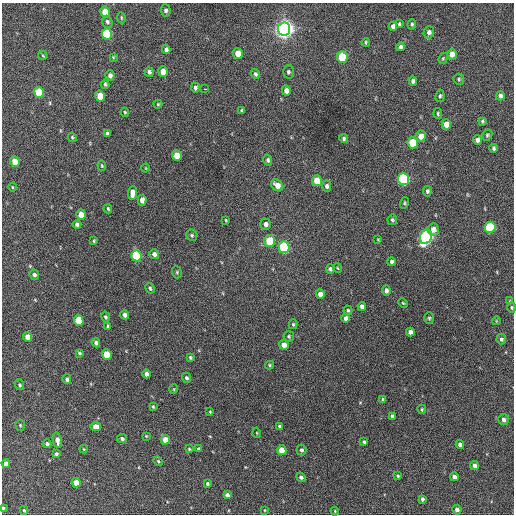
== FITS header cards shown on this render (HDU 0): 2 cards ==
NAXIS1  =                  512 / Axis length
NAXIS2  =                  512 / Axis length

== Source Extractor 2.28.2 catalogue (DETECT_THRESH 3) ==
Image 512 x 512 px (HDU 0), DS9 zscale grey, 1 PNG px = 1 image px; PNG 516 x 516 px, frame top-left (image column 1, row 512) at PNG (2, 3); each listed source drawn as its Kron ellipse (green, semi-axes under 4 px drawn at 4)
Background 585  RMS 17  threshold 49.6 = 3 sigma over >= 5 px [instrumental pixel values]
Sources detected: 152; all 152 listed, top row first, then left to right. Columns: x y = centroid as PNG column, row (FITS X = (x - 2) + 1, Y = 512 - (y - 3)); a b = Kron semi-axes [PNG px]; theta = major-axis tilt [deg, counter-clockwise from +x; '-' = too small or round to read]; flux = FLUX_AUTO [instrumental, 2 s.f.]
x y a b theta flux
166 10 6 5 - 2500
105 12 5 4 - 22000
121 18 5 3 - 1100
107 22 6 5 - 2400
399 24 4 3 - 1500
412 24 5 4 - 1700
393 26 4 4 - 3900
284 29 6 6 - 870000
429 32 6 5 - 4000
107 34 6 5 - 77000
366 42 4 3 - 1300
400 47 4 4 - 3600
166 49 4 4 - 3400
238 54 5 5 - 13000
452 54 5 5 - 11000
43 55 5 3 - 1100
113 57 3 3 - 970
342 57 6 5 - 73000
443 58 6 4 68 1300
149 72 5 4 - 2700
163 72 5 4 - 13000
288 72 6 5 - 2400
255 74 5 4 - 2300
110 75 5 4 - 3700
459 79 5 5 - 1800
413 81 4 4 - 3000
105 84 4 3 - 1800
195 88 5 4 - 2600
205 89 3 2 - 5600
286 91 5 4 - 6000
39 92 5 5 - 40000
100 96 5 4 - 24000
440 96 6 4 79 1900
500 96 4 4 - 3000
158 104 4 4 - 1100
242 110 4 3 - 1500
125 112 4 3 - 1100
438 114 5 4 - 1300
482 121 3 3 - 1400
446 125 5 4 - 14000
107 133 4 3 - 2100
487 135 6 4 60 1800
421 136 5 5 - 8700
72 137 5 3 - 1600
344 139 4 4 - 2000
477 140 5 4 - 4100
413 143 5 5 - 44000
494 148 4 3 - 2300
177 156 5 5 - 20000
268 160 5 4 - 2200
15 162 5 4 - 16000
102 166 5 4 - 1300
146 168 4 3 - 880
403 179 6 5 - 200000
317 181 5 5 - 25000
277 185 7 5 -44 9600
327 186 5 4 - 2700
12 187 4 3 - 900
427 191 5 4 - 2200
132 193 7 4 83 7500
142 200 5 4 - 6000
404 203 6 4 75 1400
108 209 4 3 - 1500
81 215 5 4 - 14000
226 220 3 2 - 1000
392 220 5 4 - 1900
77 224 4 3 - 2900
266 224 5 5 - 4600
490 227 5 5 - 100000
433 229 6 6 - 7600
192 235 6 5 - 1800
426 237 7 6 - 330000
378 239 3 2 - 880
94 241 4 3 - 1300
270 241 5 5 - 43000
284 247 6 5 - 130000
154 254 5 5 - 3600
136 256 6 5 - 99000
391 262 4 3 - 2600
338 268 5 3 - 930
330 269 5 4 - 2100
177 272 6 4 -71 1600
34 275 5 4 - 2800
150 288 6 4 -60 1900
386 291 5 4 - 2900
320 294 5 4 - 6700
510 301 4 3 - 1000
403 303 5 3 - 1000
362 306 4 4 - 3600
512 307 5 4 - 1300
348 310 5 3 - 1500
124 315 4 4 - 4000
106 317 5 4 - 2100
346 318 4 4 - 3800
429 318 6 5 - 1700
79 321 5 5 - 38000
496 321 4 3 - 830
293 324 5 4 - 1400
108 326 4 3 - 2000
410 332 4 4 - 4300
289 336 5 5 - 1700
28 337 5 4 - 11000
501 339 5 5 - 2300
96 343 5 4 - 3000
284 345 5 4 - 7100
79 353 3 3 - 1500
107 354 5 5 - 25000
190 357 4 3 - 1600
269 365 4 4 - 1400
147 374 4 4 - 5300
186 378 5 4 - 2300
67 379 5 4 - 2600
20 385 5 4 - 1700
174 389 5 3 - 960
383 399 4 4 - 2200
153 407 4 3 - 1200
422 409 4 3 - 1200
210 412 4 3 - 1000
392 416 4 4 - 2400
503 419 5 5 - 3900
20 425 5 4 - 1400
279 426 3 3 - 1700
96 427 5 4 - 10000
257 433 5 3 - 900
146 436 4 3 - 830
122 438 5 4 - 2400
57 440 8 4 -78 7200
165 440 5 4 - 13000
364 442 4 3 - 2200
47 444 4 4 - 2900
460 445 4 4 - 5000
84 449 4 4 - 1100
189 449 4 3 - 1000
198 449 4 3 - 2000
282 450 5 4 - 19000
301 450 5 5 - 2500
56 454 4 4 - 2200
158 461 5 4 - 1400
6 463 4 4 - 7400
474 466 5 4 - 4200
398 476 3 3 - 1500
301 477 5 4 - 2700
454 477 4 4 - 4900
76 483 5 4 - 16000
207 484 4 4 - 1900
227 495 4 3 - 3300
422 499 4 4 - 2100
3 508 4 3 - 2000
24 510 4 3 - 1800
264 510 4 2 - 840
457 510 5 4 - 4400
335 511 4 3 - 1200
At the frame edge (FLAGS 8, measured only in part): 2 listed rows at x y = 512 307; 3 508